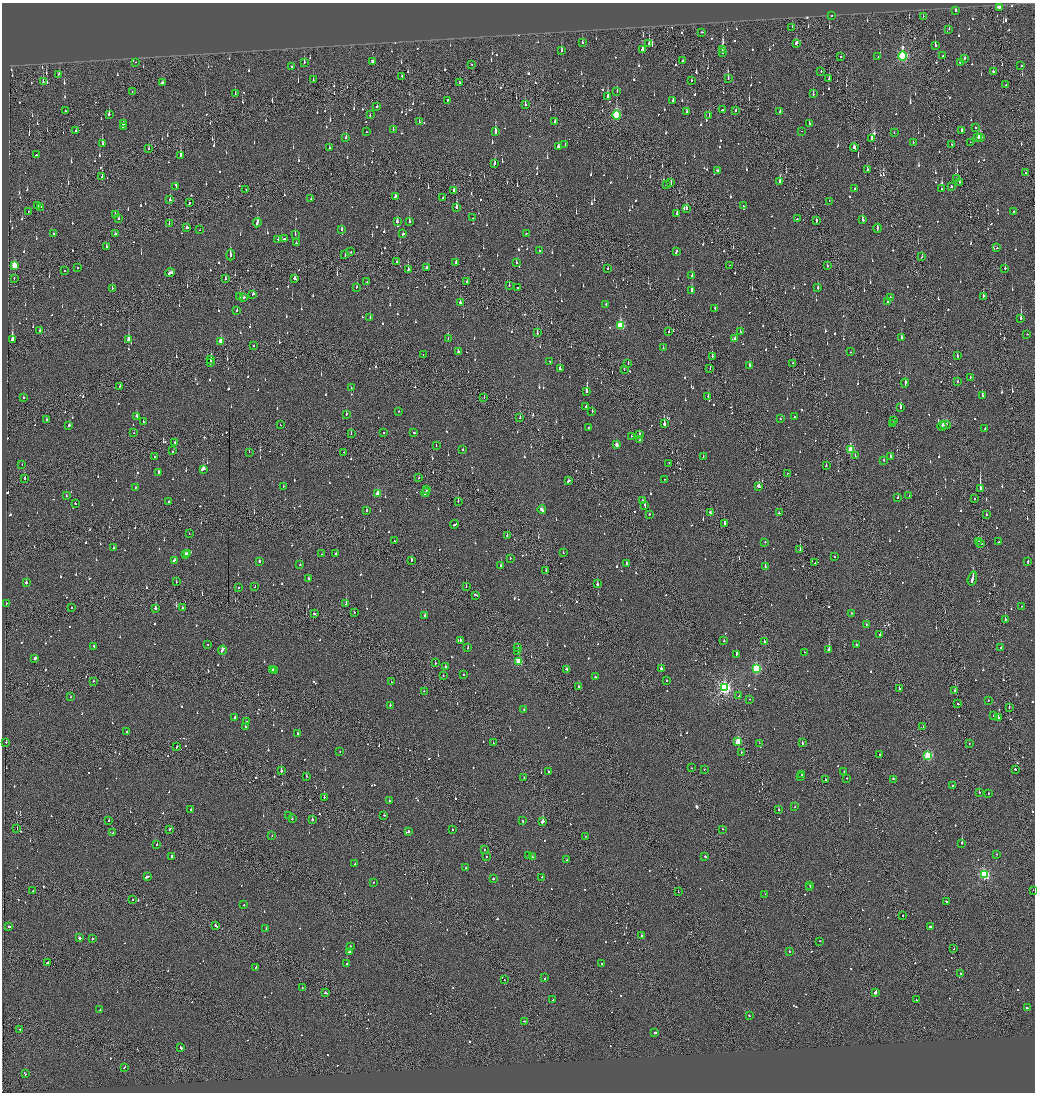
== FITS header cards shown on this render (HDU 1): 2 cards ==
NAXIS1  =                 2065
NAXIS2  =                 2180

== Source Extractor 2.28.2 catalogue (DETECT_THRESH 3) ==
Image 2065 x 2180 px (HDU 1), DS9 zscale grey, zoomed out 1/2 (1 PNG px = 2 x 2 image px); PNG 1037 x 1094 px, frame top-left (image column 1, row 2179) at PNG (2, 3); each listed source drawn as its Kron ellipse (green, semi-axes under 4 px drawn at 4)
Background -0.126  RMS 0.067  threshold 0.2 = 3 sigma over >= 5 px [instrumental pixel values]
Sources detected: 1490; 71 cannot appear on this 1/2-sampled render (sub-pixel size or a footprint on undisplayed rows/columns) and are neither listed nor drawn; of the other 1419, the 500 brightest by FLUX_AUTO listed and drawn (919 fainter detections omitted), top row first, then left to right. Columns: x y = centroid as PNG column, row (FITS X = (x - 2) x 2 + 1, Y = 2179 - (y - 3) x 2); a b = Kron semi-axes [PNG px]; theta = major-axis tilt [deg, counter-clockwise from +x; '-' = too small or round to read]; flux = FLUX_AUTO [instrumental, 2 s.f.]
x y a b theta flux
999 7 4 2 - 88
956 10 3 2 - 320
832 16 2 2 - 230
923 16 2 1 - 53
792 27 2 1 - 200
949 29 2 2 - 130
702 32 3 2 - 70
582 42 2 2 - 71
649 43 2 1 - 250
796 43 3 2 - 110
935 46 3 2 - 170
722 49 3 2 - 120
561 50 3 2 - 130
642 50 4 2 - 92
723 53 2 1 - 260
841 56 2 2 - 470
878 56 2 2 - 63
903 56 5 3 - 1600
943 56 3 2 - 110
964 58 2 2 - 52
682 61 2 1 - 400
136 62 2 1 - 69
304 62 3 2 - 86
372 62 3 2 - 470
960 62 2 2 - 250
472 65 2 2 - 50
292 66 2 2 - 86
1021 66 2 2 - 55
821 71 2 1 - 50
993 71 3 2 - 62
59 74 3 2 - 200
402 76 2 2 - 57
728 78 3 1 - 71
829 79 2 2 - 110
313 80 2 2 - 79
691 81 3 1 - 120
43 82 4 2 - 110
163 83 4 2 - 140
460 83 2 2 - 66
1006 85 2 2 - 150
132 91 2 2 - 53
617 91 3 2 - 50
235 94 3 2 - 110
813 94 2 2 - 100
608 97 3 2 - 230
448 100 2 2 - 68
673 101 2 2 - 130
525 105 3 2 - 140
377 106 2 2 - 73
722 110 2 2 - 70
736 110 2 2 - 59
65 111 2 1 - 56
687 112 3 2 - 58
780 112 2 2 - 59
109 114 2 2 - 340
370 115 2 2 - 61
616 115 4 3 - 1100
709 115 2 2 - 270
419 122 2 2 - 84
555 122 2 2 - 75
123 124 3 2 - 79
809 124 2 2 - 210
123 126 3 2 - 110
975 127 2 2 - 54
393 129 2 2 - 110
76 131 2 2 - 53
801 131 2 2 - 71
962 131 4 2 - 130
366 132 2 2 - 70
495 132 2 2 - 570
894 133 2 2 - 76
980 137 4 3 - 130
346 138 2 2 - 440
872 138 4 2 - 290
978 138 3 3 - 130
913 142 2 2 - 90
970 142 2 1 - 82
102 144 3 2 - 210
565 145 2 2 - 49
952 145 2 2 - 60
558 146 2 2 - 69
854 147 4 2 - 240
329 148 2 2 - 58
149 149 3 1 - 94
36 155 2 2 - 67
180 155 4 2 - 460
495 164 3 2 - 91
868 170 2 2 - 100
717 171 3 2 - 140
1026 173 2 1 - 49
102 177 3 1 - 230
956 179 2 2 - 170
780 181 3 3 - 350
960 182 2 2 - 62
671 183 4 2 - 370
666 184 2 2 - 67
176 186 3 2 - 90
951 186 2 2 - 88
855 188 2 2 - 90
941 189 2 2 - 62
246 190 2 1 - 53
454 190 3 2 - 110
395 196 3 2 - 100
443 198 2 2 - 120
311 199 2 2 - 62
170 200 2 2 - 290
829 201 2 1 - 55
189 203 3 2 - 110
38 206 2 1 - 280
743 206 2 2 - 60
41 207 2 2 - 170
456 207 4 2 - 330
686 208 3 2 - 61
28 211 2 2 - 53
1014 212 2 2 - 64
115 214 2 2 - 49
677 214 3 2 - 430
473 218 2 1 - 74
119 219 3 2 - 88
797 219 2 2 - 110
863 220 3 2 - 100
397 221 3 2 - 130
816 221 3 2 - 94
409 222 3 2 - 260
169 223 2 1 - 50
257 223 4 2 - 180
187 228 2 2 - 160
877 228 4 2 - 140
342 229 3 2 - 72
200 230 2 1 - 95
54 233 2 2 - 120
526 233 2 2 - 71
115 234 2 2 - 120
295 234 2 1 - 140
403 234 3 2 - 93
285 238 3 2 - 160
278 239 2 2 - 120
296 243 2 2 - 130
106 246 2 2 - 51
997 248 2 1 - 57
539 251 2 2 - 110
676 251 3 2 - 110
351 252 2 2 - 150
230 255 5 2 - 92
345 255 2 2 - 51
922 257 2 1 - 440
397 261 2 1 - 70
456 263 2 2 - 230
516 263 3 2 - 56
730 265 2 1 - 120
14 266 4 3 - 350
827 266 2 2 - 55
78 268 2 2 - 57
427 268 4 2 - 130
1005 268 2 2 - 110
408 269 3 2 - 260
608 269 2 2 - 71
65 271 2 2 - 79
170 273 4 2 - 190
692 276 2 2 - 210
14 278 2 2 - 54
295 278 3 2 - 91
225 279 2 2 - 100
367 282 2 2 - 49
466 282 2 2 - 110
509 285 2 1 - 59
357 287 3 2 - 180
112 288 2 1 - 72
517 288 2 2 - 85
818 288 2 2 - 120
692 291 3 2 - 460
253 294 3 2 - 63
240 296 3 2 - 97
983 296 3 2 - 130
890 297 2 1 - 110
243 298 3 2 - 78
888 302 2 2 - 60
460 303 2 2 - 670
606 304 2 2 - 65
715 308 2 2 - 82
237 310 2 2 - 54
370 318 2 2 - 99
1021 318 3 2 - 750
620 325 4 3 - 730
40 331 2 2 - 66
669 332 2 2 - 110
740 332 2 2 - 88
537 333 3 2 - 87
1027 334 2 2 - 140
901 337 3 2 - 87
12 339 3 2 - 850
128 339 3 2 - 650
448 339 2 2 - 57
735 339 3 2 - 86
221 341 4 2 - 170
254 346 2 2 - 56
663 348 2 2 - 53
458 352 2 2 - 250
851 352 2 2 - 77
423 355 2 1 - 67
712 356 2 2 - 94
957 356 3 2 - 71
211 360 3 1 - 190
550 361 2 1 - 68
210 363 3 2 - 130
628 363 2 2 - 50
792 363 2 2 - 72
749 365 2 2 - 280
560 369 2 2 - 380
624 369 3 1 - 57
710 369 2 1 - 85
970 377 2 2 - 50
958 381 2 2 - 62
905 383 4 2 - 210
120 386 2 2 - 58
351 388 2 2 - 88
587 391 3 2 - 710
708 396 2 2 - 380
982 396 2 2 - 350
24 397 2 2 - 59
484 397 2 1 - 55
586 406 3 2 - 82
900 407 2 2 - 240
399 411 2 2 - 59
592 411 2 2 - 62
346 414 2 2 - 59
136 416 3 2 - 83
794 417 2 2 - 110
520 418 2 2 - 110
780 418 2 2 - 57
46 420 2 1 - 110
894 420 2 1 - 66
143 422 2 2 - 56
664 424 3 2 - 270
893 424 2 1 - 65
69 425 3 2 - 75
280 425 2 2 - 71
945 425 5 1 - 180
942 426 5 2 - 100
588 427 2 2 - 63
985 428 3 2 - 100
134 433 2 1 - 64
384 433 2 2 - 59
414 433 2 2 - 66
351 434 2 1 - 66
639 434 3 2 - 130
631 436 2 1 - 53
640 440 2 2 - 77
175 442 3 1 - 51
616 445 3 3 - 77
436 446 2 1 - 53
463 450 2 2 - 330
851 450 4 3 - 550
172 451 2 1 - 71
249 452 2 2 - 77
344 452 2 2 - 49
154 456 2 2 - 54
855 456 2 2 - 170
890 456 3 2 - 68
703 457 2 2 - 120
884 460 2 2 - 58
669 463 2 1 - 56
22 464 2 1 - 67
826 466 2 2 - 54
203 469 3 2 - 690
158 472 4 2 - 140
787 473 2 1 - 72
24 478 2 1 - 190
419 478 2 2 - 120
665 479 2 2 - 74
569 481 4 2 - 81
283 486 2 2 - 59
759 487 3 2 - 410
135 488 2 2 - 67
980 489 3 1 - 2700
427 490 2 1 - 73
426 492 4 2 - 210
378 494 3 2 - 180
909 495 2 1 - 100
66 496 2 2 - 56
898 498 2 2 - 78
975 499 2 1 - 110
643 500 2 2 - 57
169 501 2 2 - 56
458 501 2 2 - 88
75 503 2 2 - 66
645 506 3 2 - 140
367 510 2 2 - 130
542 510 4 2 - 220
710 513 3 2 - 120
779 513 2 2 - 100
650 514 2 2 - 140
986 514 2 2 - 240
724 523 3 2 - 110
455 524 4 2 - 160
189 534 2 1 - 54
507 536 2 2 - 91
395 541 2 1 - 520
979 541 3 2 - 140
765 542 2 2 - 51
999 542 2 2 - 66
981 544 2 2 - 330
113 548 2 2 - 73
800 549 2 1 - 100
563 553 2 2 - 54
185 554 3 2 - 210
187 554 2 2 - 77
322 554 2 2 - 49
336 554 2 2 - 73
834 557 2 1 - 50
510 558 2 2 - 50
174 560 3 2 - 110
411 560 3 2 - 75
259 562 2 2 - 100
1028 562 3 2 - 90
814 563 2 2 - 110
626 564 3 2 - 59
300 565 2 2 - 200
501 566 2 2 - 100
765 566 2 2 - 140
546 570 2 1 - 61
308 578 2 2 - 51
972 579 7 2 73 990
176 582 2 2 - 120
26 583 2 2 - 200
597 584 2 2 - 180
255 586 2 2 - 68
239 587 2 2 - 160
466 587 2 1 - 150
476 595 3 2 - 89
6 603 2 2 - 100
346 604 2 2 - 520
1022 606 2 1 - 100
71 608 2 1 - 78
155 608 3 2 - 190
183 608 2 2 - 200
354 613 2 1 - 68
851 613 2 2 - 130
315 614 3 2 - 130
425 616 2 2 - 88
1005 620 2 2 - 1400
866 624 2 2 - 53
880 635 2 2 - 190
460 641 3 2 - 87
724 641 2 2 - 82
764 641 2 2 - 200
208 645 2 2 - 50
856 645 2 2 - 58
94 646 2 2 - 60
468 648 2 2 - 200
518 648 2 1 - 66
1001 648 2 2 - 71
222 650 4 2 - 160
829 650 2 2 - 290
518 651 2 2 - 99
804 652 2 1 - 99
736 654 3 2 - 360
35 658 3 2 - 470
518 662 3 3 - 460
435 663 2 2 - 52
445 666 2 2 - 54
661 668 2 2 - 440
756 668 3 3 - 1200
566 669 2 2 - 89
273 670 3 2 - 91
275 670 2 1 - 56
463 675 2 2 - 57
443 676 2 1 - 79
595 677 2 2 - 66
93 681 2 2 - 60
667 681 2 2 - 56
391 682 2 1 - 55
579 687 3 2 - 240
724 688 4 3 - 2900
899 689 2 2 - 240
424 691 2 2 - 54
955 691 2 2 - 150
739 696 2 2 - 98
70 697 2 2 - 79
750 699 2 1 - 120
988 701 2 2 - 53
958 704 2 2 - 340
390 705 2 2 - 54
1009 707 2 1 - 73
524 709 2 2 - 64
994 716 2 2 - 61
998 717 3 2 - 190
234 718 3 2 - 150
246 721 2 1 - 60
245 727 2 2 - 96
923 727 2 1 - 160
126 732 2 2 - 110
298 734 3 2 - 190
738 741 3 3 - 570
6 742 2 2 - 160
802 742 3 1 - 200
493 743 2 1 - 150
759 743 2 1 - 74
969 744 2 1 - 140
177 747 2 2 - 81
340 752 2 2 - 75
741 752 2 2 - 150
880 754 2 2 - 69
928 756 3 3 - 1200
692 768 2 1 - 67
704 769 2 2 - 53
1015 769 2 2 - 110
281 771 2 2 - 400
548 771 2 2 - 290
844 772 2 2 - 69
801 774 3 2 - 120
306 776 2 2 - 57
524 777 2 1 - 56
801 777 2 2 - 96
847 778 2 2 - 91
894 779 3 2 - 120
825 780 2 2 - 140
952 785 2 2 - 140
979 792 2 2 - 89
988 793 2 2 - 140
324 797 2 1 - 100
389 801 2 2 - 230
795 807 2 2 - 79
191 809 2 2 - 68
778 810 2 2 - 140
384 815 2 2 - 98
289 816 2 2 - 50
292 819 2 1 - 67
312 819 2 2 - 260
109 821 2 2 - 92
522 821 2 2 - 110
543 822 3 2 - 2300
17 829 2 1 - 150
169 829 2 2 - 69
452 829 2 2 - 130
723 829 2 1 - 90
408 831 2 2 - 58
113 833 2 2 - 66
272 836 2 2 - 55
586 836 3 1 - 96
962 843 2 2 - 400
157 844 2 2 - 180
484 850 2 2 - 75
997 854 2 1 - 80
172 856 3 2 - 56
528 856 2 2 - 53
705 856 2 2 - 260
487 857 2 2 - 82
532 857 2 2 - 66
567 860 3 2 - 69
355 864 2 2 - 150
466 868 2 2 - 57
984 874 4 3 - 1700
147 877 4 2 - 120
542 877 2 2 - 59
493 879 2 2 - 100
373 882 2 1 - 61
810 885 2 2 - 78
810 887 3 2 - 100
33 890 2 1 - 77
1033 890 2 2 - 71
678 892 2 1 - 85
765 894 2 1 - 110
133 900 2 1 - 67
946 901 3 2 - 110
244 905 2 2 - 110
902 915 2 1 - 85
9 926 2 2 - 260
216 926 3 2 - 120
931 926 3 2 - 240
266 928 2 2 - 83
642 936 2 2 - 230
79 938 3 2 - 260
92 939 2 2 - 110
820 941 2 1 - 66
350 946 2 2 - 240
954 949 2 1 - 62
349 951 2 2 - 350
789 951 2 2 - 160
48 962 3 2 - 130
347 964 2 2 - 110
602 964 2 2 - 200
256 968 2 2 - 180
961 974 3 2 - 66
545 978 2 2 - 73
504 980 2 1 - 63
302 988 2 2 - 50
326 993 3 2 - 69
875 993 3 2 - 410
553 1000 3 2 - 79
916 1000 2 2 - 58
1027 1008 2 2 - 270
100 1009 2 2 - 49
749 1016 2 2 - 88
524 1021 2 2 - 70
19 1029 2 1 - 100
655 1032 3 2 - 100
180 1047 3 2 - 190
124 1067 2 1 - 72
26 1074 2 1 - 56
At the frame edge (FLAGS 8, measured only in part): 1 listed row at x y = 1033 890
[919 fainter detections neither listed nor drawn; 71 sub-pixel or undisplayed-footprint detections neither listed nor drawn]